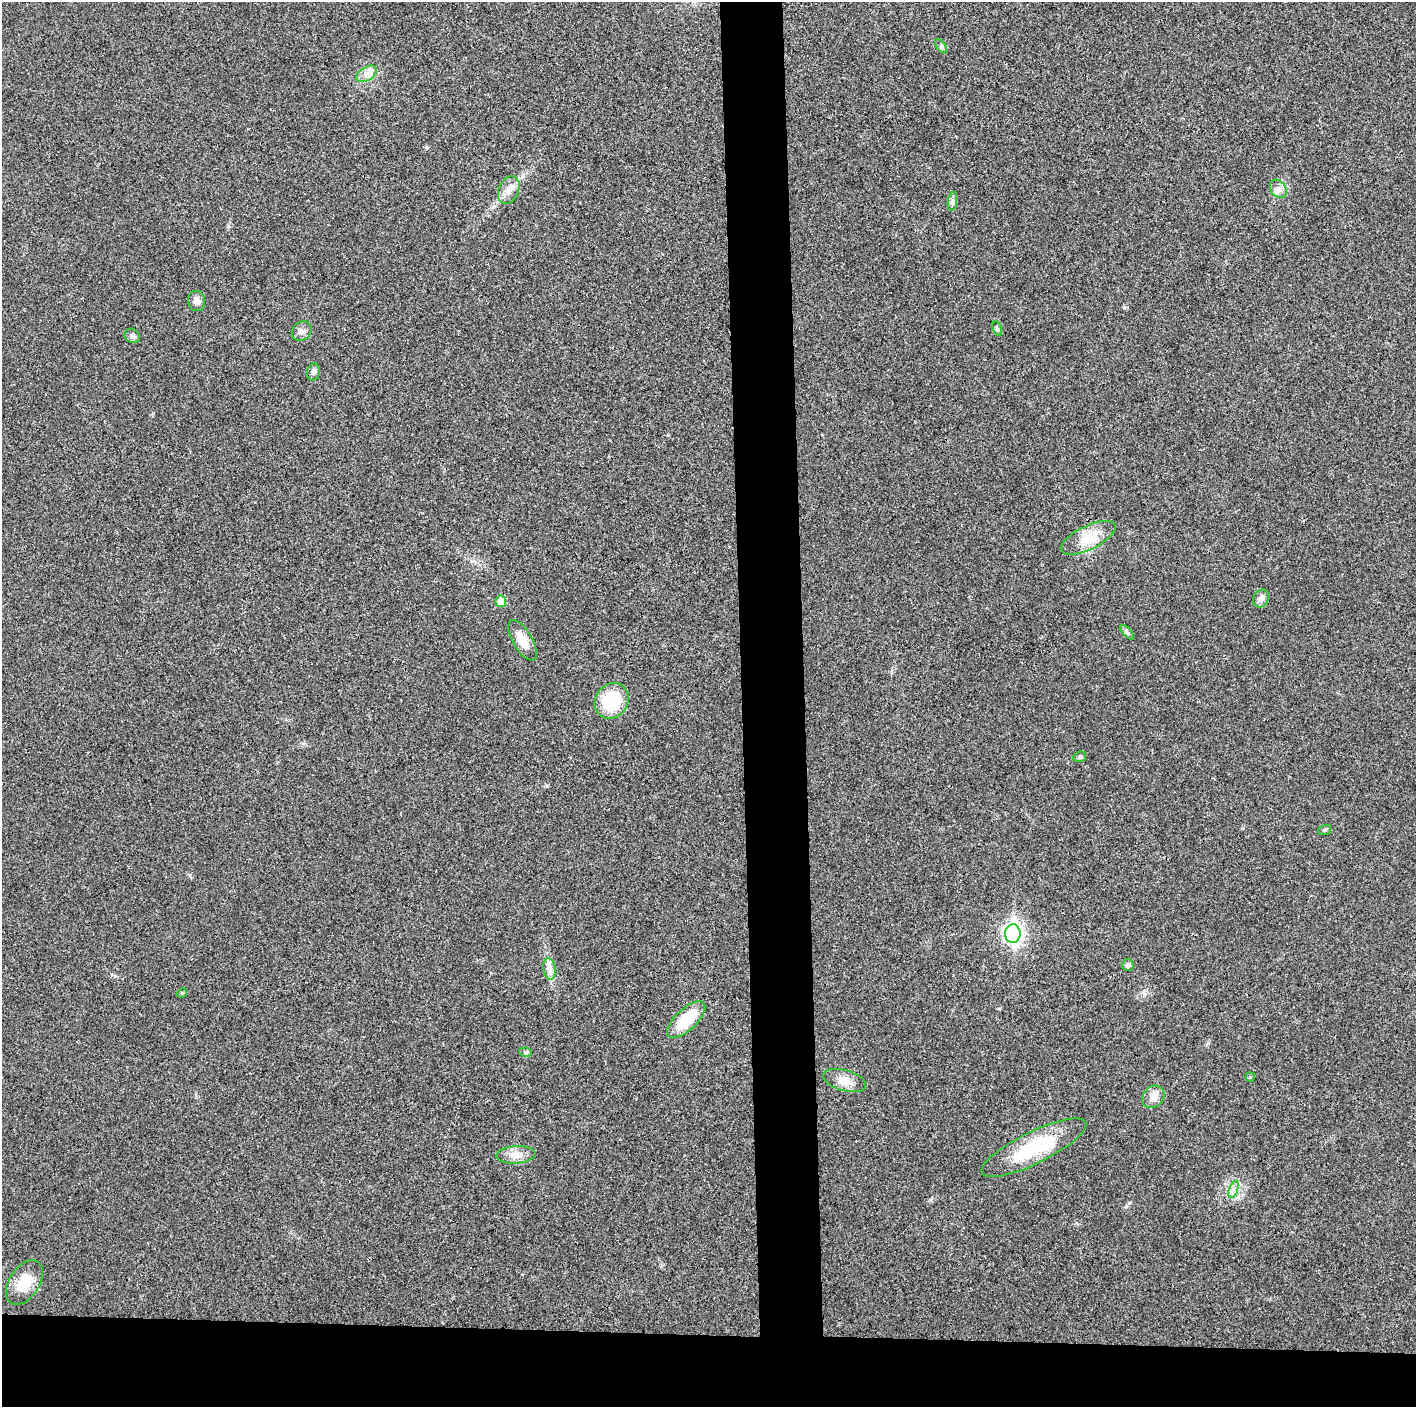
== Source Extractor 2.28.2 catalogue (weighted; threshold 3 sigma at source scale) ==
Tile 8 of 3 x 3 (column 2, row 3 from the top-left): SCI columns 1415-2828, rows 19-1423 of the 4249 x 4237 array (HDU 1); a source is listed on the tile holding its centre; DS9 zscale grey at full resolution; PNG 1418 x 1409 px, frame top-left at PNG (2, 2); each listed source drawn as its Kron ellipse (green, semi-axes under 4 px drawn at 4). Shown black and unused: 9% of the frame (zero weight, under 3 of 4 exposures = <1% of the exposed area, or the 3 px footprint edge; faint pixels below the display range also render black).
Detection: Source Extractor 2.28.2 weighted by HDU 2 'WHT'; one run over the whole footprint, this tile lists its part. Background 0.0197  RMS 0.0056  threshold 0.025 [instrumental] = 3 sigma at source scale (4.5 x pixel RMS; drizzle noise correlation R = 1.50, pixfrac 1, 0.05/0.05 arcsec/px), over >= 5 px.
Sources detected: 31; all 31 listed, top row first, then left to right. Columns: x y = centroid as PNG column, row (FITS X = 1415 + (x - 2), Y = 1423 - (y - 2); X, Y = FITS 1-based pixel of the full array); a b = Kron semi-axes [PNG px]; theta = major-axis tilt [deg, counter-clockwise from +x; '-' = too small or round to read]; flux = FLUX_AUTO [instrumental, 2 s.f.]
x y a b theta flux
941 46 8 4 -55 0.97
366 74 11 6 29 3.3
1278 189 10 7 -53 2.5
509 190 14 10 66 4.4
952 201 9 4 81 1.4
197 301 10 8 -76 2.6
997 329 7 4 -71 0.9
302 331 10 9 - 2.5
132 336 8 6 -35 1.6
313 372 8 6 79 1.6
1088 538 30 11 26 11
1261 598 9 7 59 3
501 601 5 5 - 8.6
1127 632 9 4 -48 1.1
523 640 23 9 -59 7.7
612 701 19 16 54 24
1080 757 7 5 21 0.95
1325 830 6 5 - 0.86
1013 934 9 7 -89 210
1128 965 6 6 - 1.9
549 969 11 6 -81 2.9
182 993 5 4 - 0.66
686 1020 24 10 43 20
525 1052 6 4 -11 0.86
1250 1077 4 4 - 0.61
845 1081 22 10 -16 6.2
1153 1097 12 10 46 4.5
1034 1148 58 16 26 35
516 1155 19 8 3 5.1
1233 1190 9 4 71 1.7
24 1282 25 15 57 13
Unlisted compact peaks at least as high as the median listed source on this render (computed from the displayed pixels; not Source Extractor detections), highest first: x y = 668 435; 1124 307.